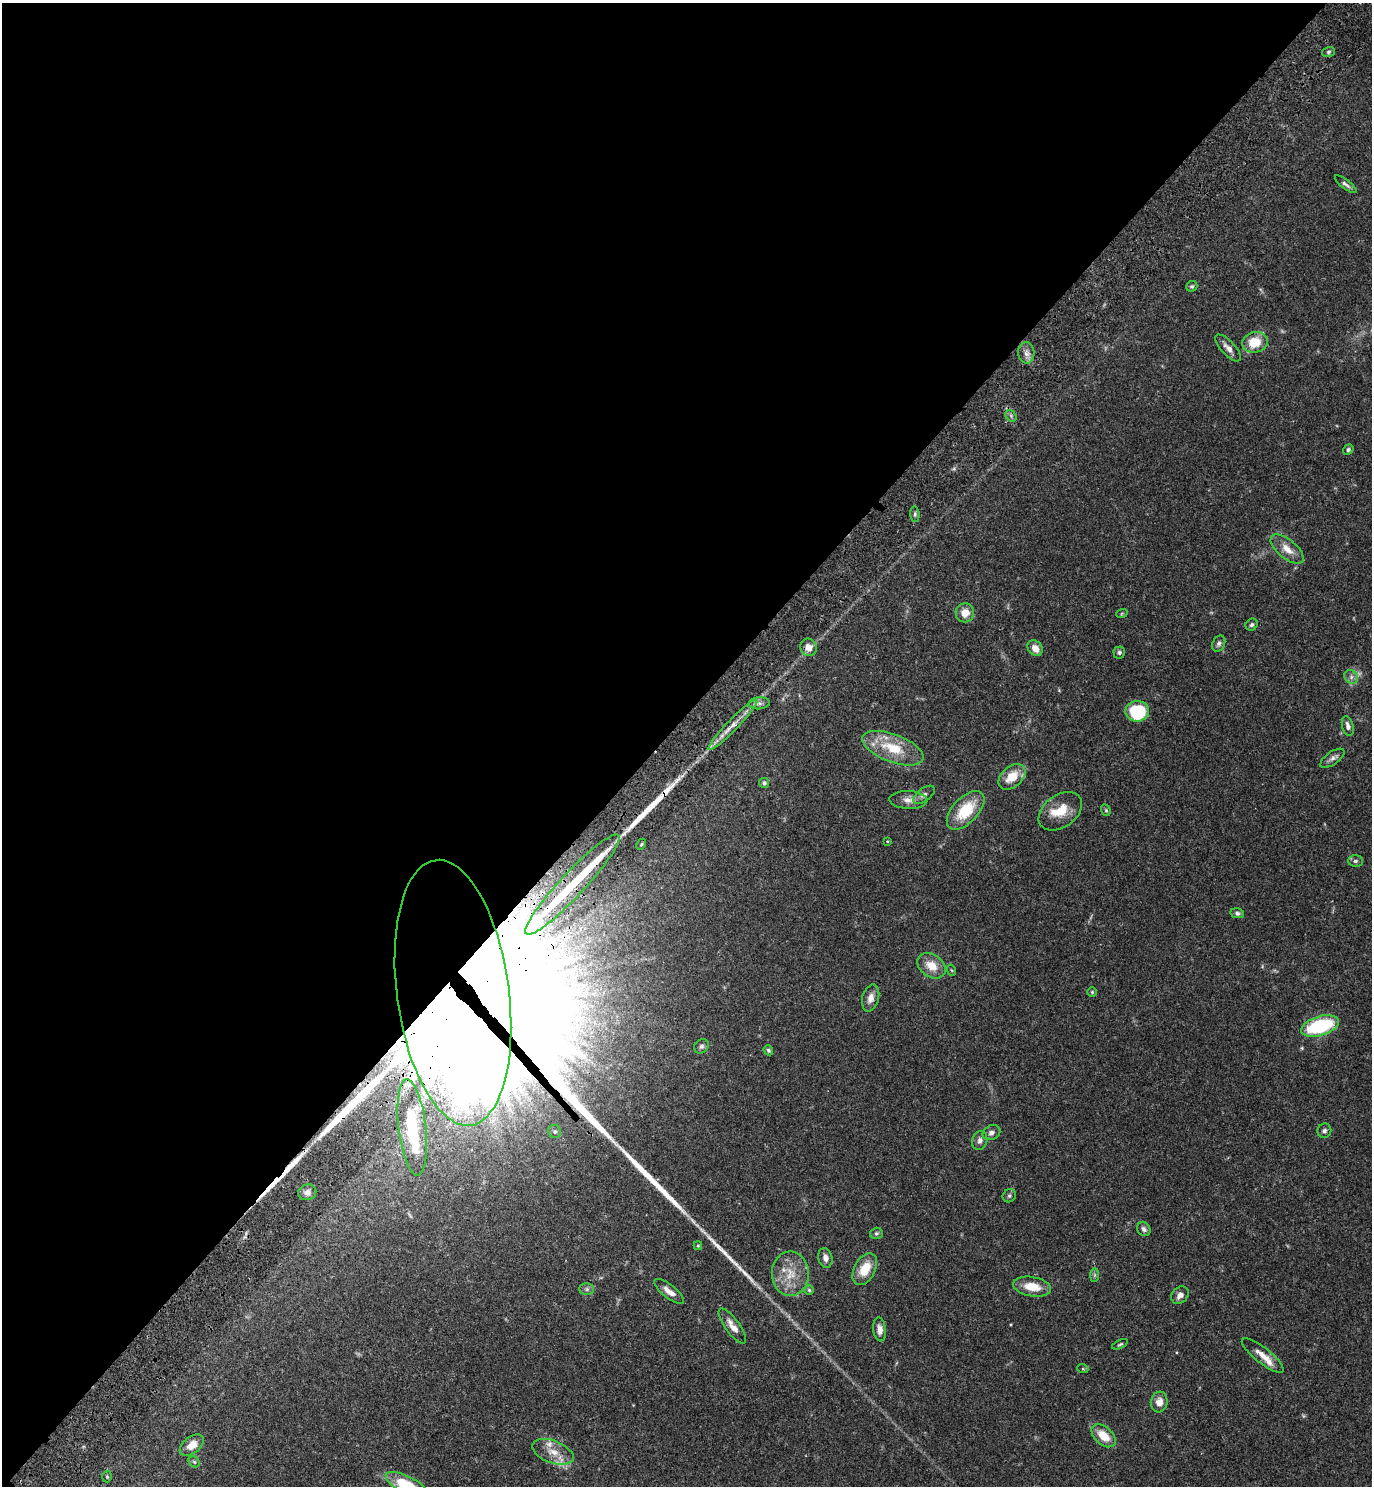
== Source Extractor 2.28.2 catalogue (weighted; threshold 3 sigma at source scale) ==
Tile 5 of 4 x 4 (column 1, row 2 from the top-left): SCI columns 389-1758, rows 3058-4541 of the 6120 x 6120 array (HDU 1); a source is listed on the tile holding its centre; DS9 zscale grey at full resolution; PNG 1374 x 1488 px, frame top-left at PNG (2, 3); each listed source drawn as its Kron ellipse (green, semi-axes under 4 px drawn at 4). Shown black and unused: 48% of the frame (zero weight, under 3 of 4 exposures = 6% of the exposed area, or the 3 px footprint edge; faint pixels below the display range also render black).
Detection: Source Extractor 2.28.2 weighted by HDU 2 'WHT'; one run over the whole footprint, this tile lists its part. Background 0.0581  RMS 0.0031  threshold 0.0138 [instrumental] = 3 sigma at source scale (4.5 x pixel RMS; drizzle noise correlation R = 1.50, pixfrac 1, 0.05/0.05 arcsec/px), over >= 5 px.
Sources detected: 90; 2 too faint to see at this stretch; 2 inside a brighter object's white glare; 5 long thin detections or spike segments (spike, bleed or trail) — neither listed nor drawn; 6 inside a brighter listed object's ellipse — not listed separately; the other 75 listed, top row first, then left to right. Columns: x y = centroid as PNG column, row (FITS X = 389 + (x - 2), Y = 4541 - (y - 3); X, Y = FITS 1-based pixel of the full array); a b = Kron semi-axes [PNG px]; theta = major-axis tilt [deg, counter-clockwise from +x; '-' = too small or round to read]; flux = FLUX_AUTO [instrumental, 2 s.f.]
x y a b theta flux
1328 52 6 5 - 0.61
1346 184 13 4 -38 1
1192 286 6 5 - 0.55
1255 342 13 10 14 7.3
1228 348 17 7 -47 2
1026 353 10 8 -86 1.8
1011 416 6 5 - 0.62
1348 450 5 4 - 0.67
915 514 7 5 -83 0.57
1287 549 20 9 -40 3.7
965 613 9 9 - 3.4
1122 613 6 3 20 0.34
1252 625 6 5 - 0.66
1219 644 8 6 64 0.84
808 647 9 8 - 2.7
1035 648 8 7 - 2.8
1119 652 6 6 - 0.68
1351 677 7 6 - 1.1
759 703 10 6 5 1.2
1137 711 12 10 1 20
733 725 35 5 46 4
1348 726 10 5 -76 1.3
893 748 32 14 -21 11
1332 758 14 6 35 1.3
1012 777 15 10 40 6
764 783 5 5 - 0.69
924 795 12 6 37 1.2
908 800 19 9 -3 2.5
966 810 24 12 46 11
1106 810 6 4 -69 0.4
1060 811 24 16 36 6.9
887 841 4 2 - 0.24
641 844 6 4 65 0.5
1355 861 7 6 - 0.7
572 885 68 12 47 48
1237 913 7 5 -10 0.69
931 966 15 11 -36 4.6
951 970 5 3 - 0.31
1092 992 5 5 - 0.39
453 993 134 56 -82 6700
871 998 14 8 74 2.3
1320 1026 20 9 17 24
701 1046 8 6 43 0.85
768 1050 5 4 - 0.61
412 1127 48 13 -83 19
555 1131 7 6 - 0.65
1324 1131 7 7 - 0.78
991 1133 9 7 25 1.2
980 1141 9 7 72 1.3
307 1192 9 8 - 1.5
1009 1196 7 6 - 0.66
1144 1229 7 6 - 1
876 1233 6 5 - 0.56
698 1246 4 4 - 0.3
825 1258 10 7 -77 1.8
865 1269 17 10 62 6.4
790 1274 22 18 -90 7.6
1094 1275 7 4 89 0.59
1032 1287 19 9 -9 5.7
587 1289 7 6 - 0.81
809 1290 5 5 - 0.4
669 1291 18 6 -38 2.6
1180 1295 10 7 44 1.7
732 1326 21 7 -54 2.6
880 1329 12 6 -83 1.9
1120 1344 8 4 25 0.49
1263 1355 26 7 -38 3.8
1083 1369 5 3 - 0.3
1159 1402 10 8 81 2.5
1103 1436 14 8 -43 5.8
192 1445 14 8 37 3.3
553 1452 22 11 -20 4.6
194 1462 6 5 - 0.49
107 1477 6 5 - 0.39
407 1485 23 8 -26 13
Overlapping masked pixels (flux is a lower limit): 2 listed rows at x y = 572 885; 453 993
Isophote crosses this tile's border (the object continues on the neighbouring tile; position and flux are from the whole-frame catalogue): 1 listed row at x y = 407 1485